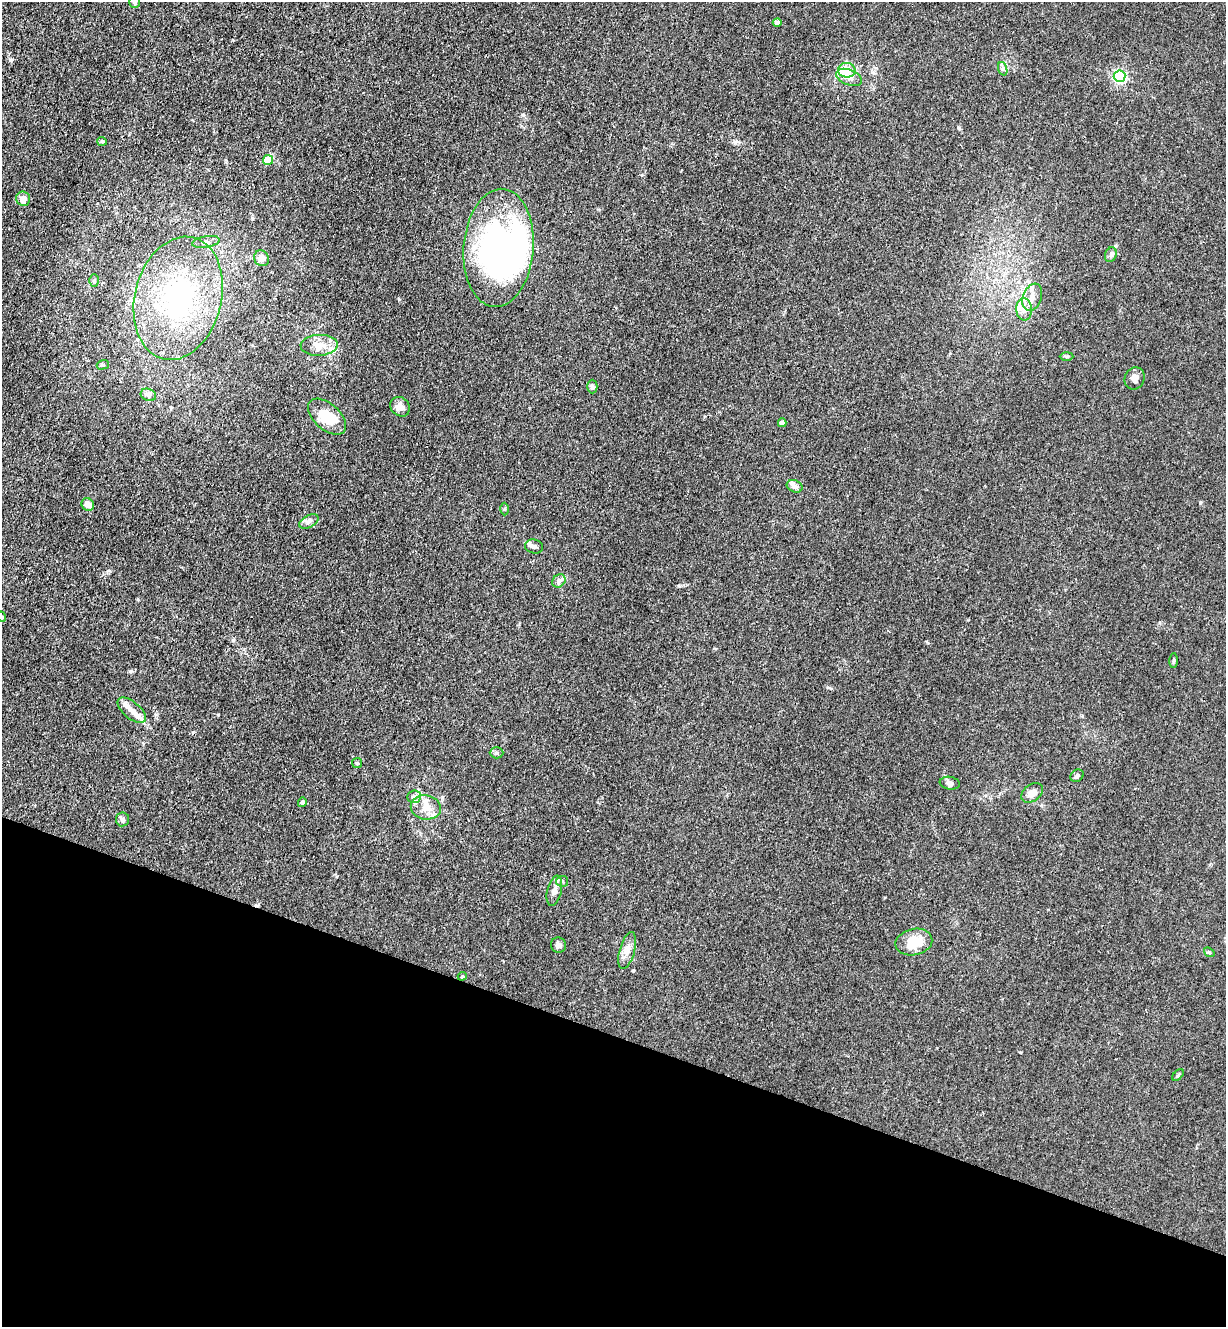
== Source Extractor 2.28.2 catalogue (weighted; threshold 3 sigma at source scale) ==
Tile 15 of 4 x 4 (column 3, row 4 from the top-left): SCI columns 2680-3903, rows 33-1357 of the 5485 x 5364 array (HDU 1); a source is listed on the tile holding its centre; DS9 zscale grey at full resolution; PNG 1228 x 1329 px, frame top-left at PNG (2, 2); each listed source drawn as its Kron ellipse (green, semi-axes under 4 px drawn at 4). Shown black and unused: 22% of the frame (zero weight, under 3 of 4 exposures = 5% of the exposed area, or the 3 px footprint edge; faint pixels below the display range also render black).
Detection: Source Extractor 2.28.2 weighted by HDU 2 'WHT'; one run over the whole footprint, this tile lists its part. Background 0.0365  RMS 0.0045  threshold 0.0201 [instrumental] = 3 sigma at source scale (4.5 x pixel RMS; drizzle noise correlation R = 1.50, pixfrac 1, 0.05/0.05 arcsec/px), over >= 5 px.
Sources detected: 59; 2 inside a brighter object's white glare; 1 cosmic-ray / hot-pixel residue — neither listed nor drawn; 4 inside a brighter listed object's ellipse — not listed separately; the other 52 listed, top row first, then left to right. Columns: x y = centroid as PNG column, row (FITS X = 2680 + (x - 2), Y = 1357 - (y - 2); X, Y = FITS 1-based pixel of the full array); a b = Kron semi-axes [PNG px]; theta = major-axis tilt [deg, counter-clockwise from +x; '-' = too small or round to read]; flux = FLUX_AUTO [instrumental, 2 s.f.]
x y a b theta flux
134 2 6 5 - 0.77
777 22 4 4 - 2.1
1003 69 7 4 -71 0.88
847 70 9 7 -7 10
1119 76 6 5 - 70
849 77 13 7 -21 2.8
102 141 5 4 - 0.48
268 160 5 5 - 11
23 199 7 7 - 3.5
206 242 14 5 9 1.9
499 248 59 35 85 120
1111 255 7 5 71 1.1
262 258 8 7 - 3.1
94 281 6 5 - 0.75
1032 297 14 9 70 3.8
178 298 62 43 76 80
1024 309 11 8 -83 2.8
319 345 18 10 2 5.2
1067 356 7 4 0 0.63
103 365 6 4 18 0.65
1135 378 11 9 67 2.4
592 387 7 5 90 1.1
148 395 8 6 -20 1.2
400 407 10 9 - 2.8
327 417 23 13 -41 13
782 423 4 4 - 2.5
795 486 8 6 -23 1.7
88 504 6 6 - 3.1
505 509 6 4 89 0.54
309 521 10 6 28 1.6
534 547 9 7 -15 1.4
559 581 7 6 - 1.2
2 617 5 3 - 0.4
1174 660 7 3 89 0.61
132 710 17 8 -40 4.5
497 753 7 5 0 0.98
357 763 5 5 - 0.66
1077 776 7 5 35 1
950 783 10 6 -8 1.6
1032 793 12 8 37 4.1
414 797 7 6 - 1.3
302 802 5 4 - 1.1
426 807 15 12 -10 5.2
123 819 7 6 - 1.2
562 881 6 5 - 0.85
554 891 15 7 77 2.5
914 942 18 13 12 10
559 945 8 7 - 1.5
627 950 19 7 74 3.4
1209 952 6 4 -41 0.58
462 976 4 4 - 0.48
1178 1075 7 4 46 0.58
Isophote crosses this tile's border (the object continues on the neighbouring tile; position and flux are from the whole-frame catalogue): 2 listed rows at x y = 134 2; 2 617
Unlisted compact peaks at least as high as the median listed source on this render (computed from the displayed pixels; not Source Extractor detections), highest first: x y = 11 60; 735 143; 218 714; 959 128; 1020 1052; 1115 246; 523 115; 928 643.